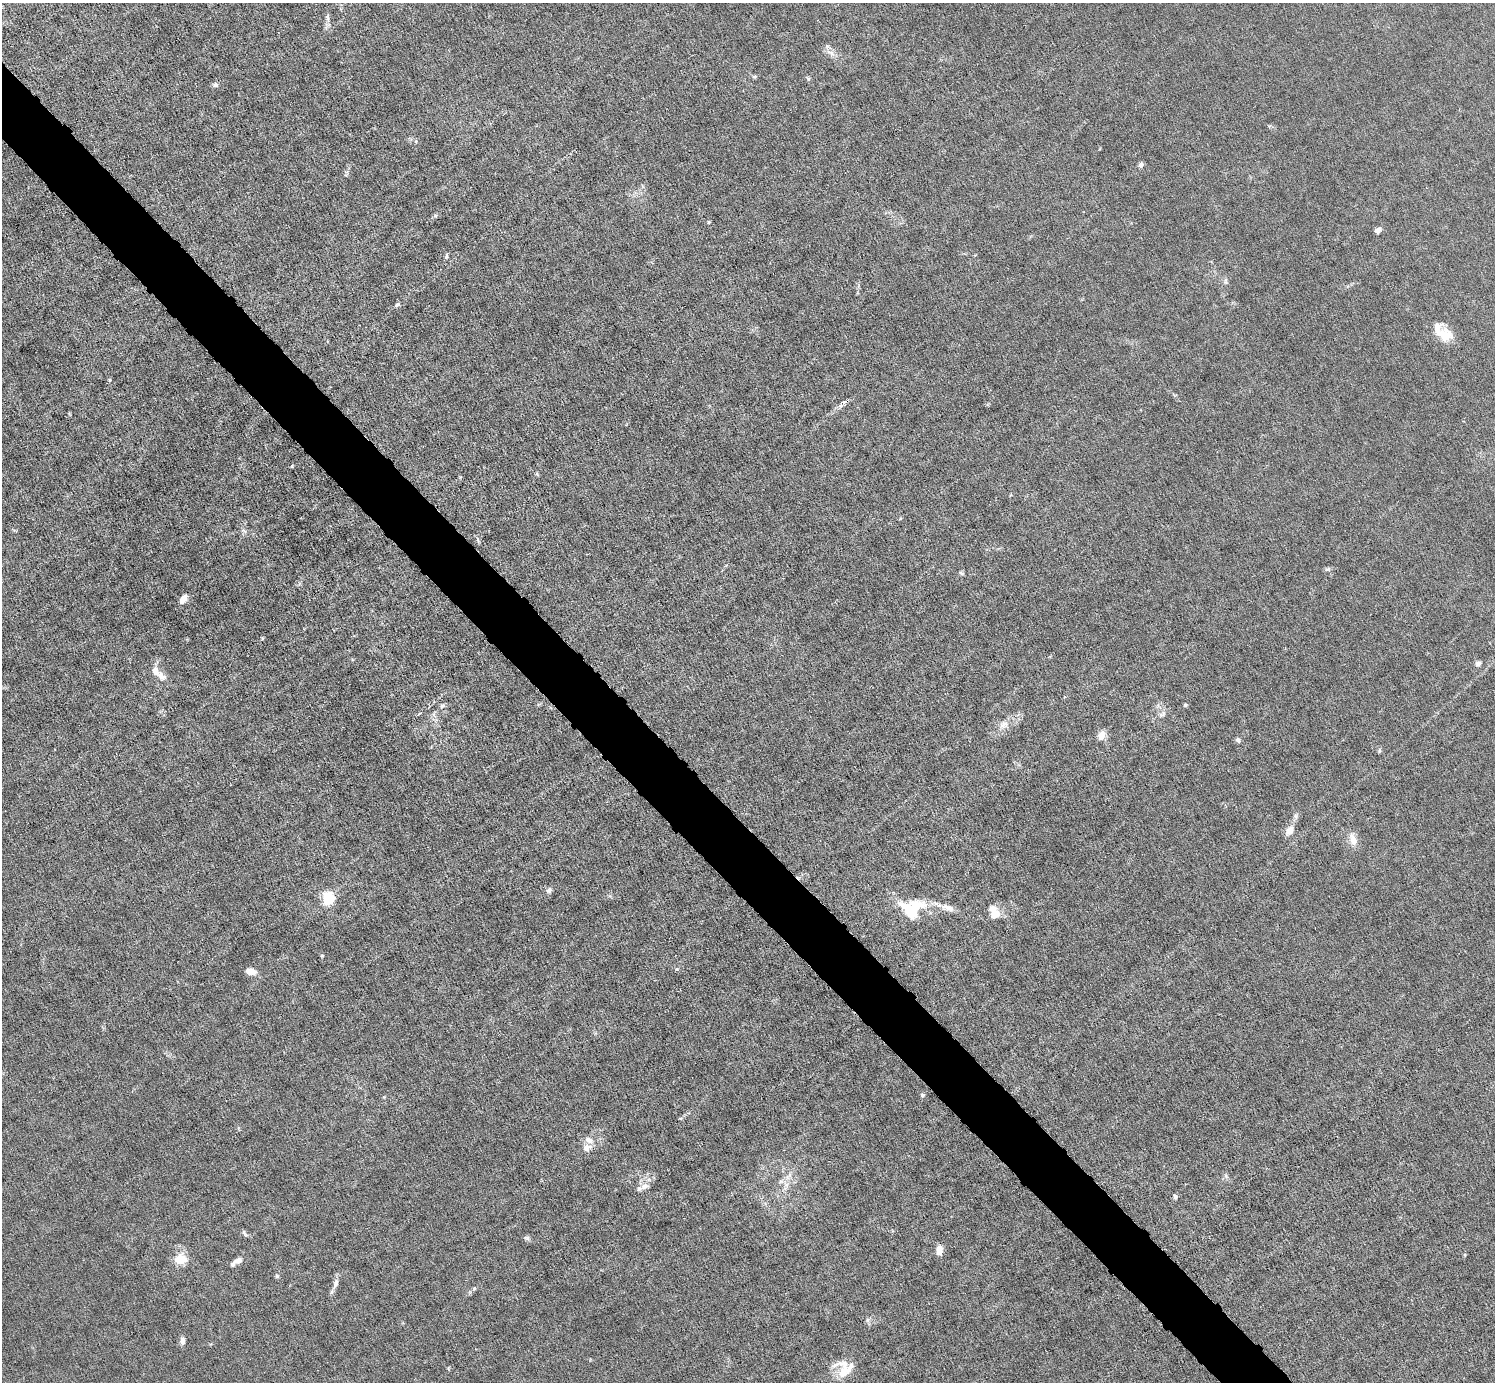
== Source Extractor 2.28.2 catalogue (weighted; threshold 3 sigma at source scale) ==
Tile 11 of 4 x 4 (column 3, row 3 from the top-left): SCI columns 2988-4480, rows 1677-3056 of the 5974 x 5972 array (HDU 1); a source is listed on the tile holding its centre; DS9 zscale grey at full resolution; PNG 1497 x 1384 px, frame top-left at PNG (2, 3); no overlay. Shown black and unused: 5% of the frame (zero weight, under 6 of 12 exposures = <1% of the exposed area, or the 3 px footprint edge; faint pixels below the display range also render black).
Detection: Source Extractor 2.28.2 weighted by HDU 2 'WHT'; one run over the whole footprint, this tile lists its part. Background 0.0141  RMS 0.0031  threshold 0.0125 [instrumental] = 3 sigma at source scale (4.09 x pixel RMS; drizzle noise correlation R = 1.36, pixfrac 0.8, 0.05/0.05 arcsec/px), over >= 5 px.
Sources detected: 64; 1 inside a brighter object's white glare — not listed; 8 inside a brighter listed object's ellipse — not listed separately; the other 55 listed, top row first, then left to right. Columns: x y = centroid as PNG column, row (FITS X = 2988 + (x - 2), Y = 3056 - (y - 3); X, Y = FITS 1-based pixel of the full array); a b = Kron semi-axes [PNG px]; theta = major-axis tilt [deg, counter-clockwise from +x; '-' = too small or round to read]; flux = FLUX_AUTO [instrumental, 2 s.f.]
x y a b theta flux
328 18 12 3 -76 0.79
831 53 14 4 -25 1.2
754 77 6 4 2 0.42
808 79 6 5 - 0.4
215 85 6 6 - 0.83
1141 165 7 6 - 0.75
435 216 6 5 - 0.43
709 222 4 4 - 0.29
1378 230 8 6 31 1.1
447 256 8 3 80 0.45
1225 281 11 4 -90 0.65
397 304 7 5 48 0.5
1444 335 21 15 -42 5.5
844 402 8 4 21 2
292 466 4 3 - 0.27
244 531 8 4 -37 0.59
1328 569 8 5 19 0.55
961 573 8 4 -36 0.43
183 599 10 6 56 2.1
1478 663 9 6 22 0.75
155 671 9 7 -68 2.2
1185 705 4 4 - 0.44
442 706 8 5 49 0.63
419 714 6 3 42 0.4
1162 714 11 5 17 0.94
1004 724 13 9 15 2.1
1102 733 9 9 - 1.6
1238 740 7 5 -55 0.6
1379 750 6 4 71 0.44
1289 830 16 9 60 2.2
1353 839 16 9 -77 2.7
549 890 8 6 56 0.81
328 898 6 5 - 48
948 908 18 8 -16 2.6
911 911 30 22 -29 11
994 914 15 11 18 2.9
677 969 5 4 - 0.34
251 972 12 7 -13 2.4
922 1095 6 5 - 0.48
589 1140 13 8 -21 2.1
1226 1176 8 4 -54 0.57
781 1181 7 4 19 0.61
644 1186 12 8 21 1.8
1175 1197 6 5 - 0.71
245 1234 10 5 -51 0.64
527 1238 8 6 -16 0.62
939 1250 10 6 85 2.6
181 1259 16 14 1 4.4
238 1260 10 7 10 1.2
277 1276 6 5 - 0.41
335 1283 15 7 71 1.5
474 1288 5 5 - 0.38
867 1320 7 4 72 0.52
182 1341 11 6 88 1.1
843 1374 13 11 72 3.5
Overlapping masked pixels (flux is a lower limit): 1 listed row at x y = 844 402
Unlisted compact peaks at least as high as the median listed source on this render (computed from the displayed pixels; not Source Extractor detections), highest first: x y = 322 956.